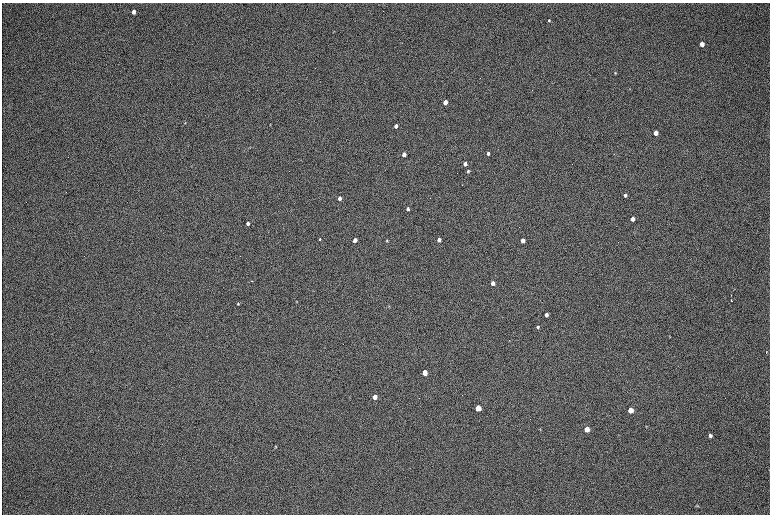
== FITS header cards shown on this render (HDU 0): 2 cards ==
NAXIS1  =                 1536 / length of data axis 1
NAXIS2  =                 1024 / length of data axis 2

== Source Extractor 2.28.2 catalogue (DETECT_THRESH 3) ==
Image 1536 x 1024 px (HDU 0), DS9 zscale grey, zoomed out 1/2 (1 PNG px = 2 x 2 image px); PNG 772 x 516 px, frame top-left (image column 1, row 1023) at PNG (2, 3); no overlay
Background 168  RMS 20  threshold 60.2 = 3 sigma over >= 5 px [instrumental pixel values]
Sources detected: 46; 1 cannot appear on this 1/2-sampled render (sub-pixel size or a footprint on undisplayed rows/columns) and is not listed; the other 45 listed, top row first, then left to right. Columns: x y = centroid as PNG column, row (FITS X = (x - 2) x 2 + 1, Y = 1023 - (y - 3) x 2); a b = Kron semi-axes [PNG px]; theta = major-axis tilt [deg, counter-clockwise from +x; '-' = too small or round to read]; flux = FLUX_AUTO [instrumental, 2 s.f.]
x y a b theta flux
133 12 4 3 - 19000
549 20 3 3 - 5000
702 44 4 4 - 21000
615 73 4 3 - 3200
445 102 3 3 - 53000
185 123 3 3 - 2800
270 124 3 2 - 1800
396 126 3 3 - 25000
656 133 4 3 - 28000
488 153 3 3 - 13000
404 154 3 3 - 43000
465 164 3 3 - 30000
468 171 4 3 - 6100
625 195 4 3 - 8600
339 198 3 3 - 22000
408 209 3 3 - 15000
632 219 4 3 - 22000
248 223 3 3 - 18000
320 239 3 2 - 3400
355 240 3 3 - 43000
387 240 3 3 - 3700
439 240 3 3 - 32000
523 240 3 3 - 39000
251 281 2 2 - 6100
493 283 3 3 - 38000
734 290 3 1 - 1900
731 295 2 1 - 1700
731 300 3 2 - 2800
297 302 3 2 - 2500
238 304 4 3 - 3800
389 306 3 3 - 2500
546 315 3 3 - 17000
538 327 3 3 - 5500
509 340 3 2 - 1400
766 352 3 2 - 1700
424 372 4 3 - 110000
375 397 4 3 - 66000
478 408 4 3 - 160000
630 410 4 3 - 100000
646 426 3 3 - 2500
540 429 5 2 - 2800
587 429 4 3 - 79000
710 435 4 3 - 11000
275 446 4 3 - 2800
697 506 4 4 - 4100
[1 sub-pixel or undisplayed-footprint detection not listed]